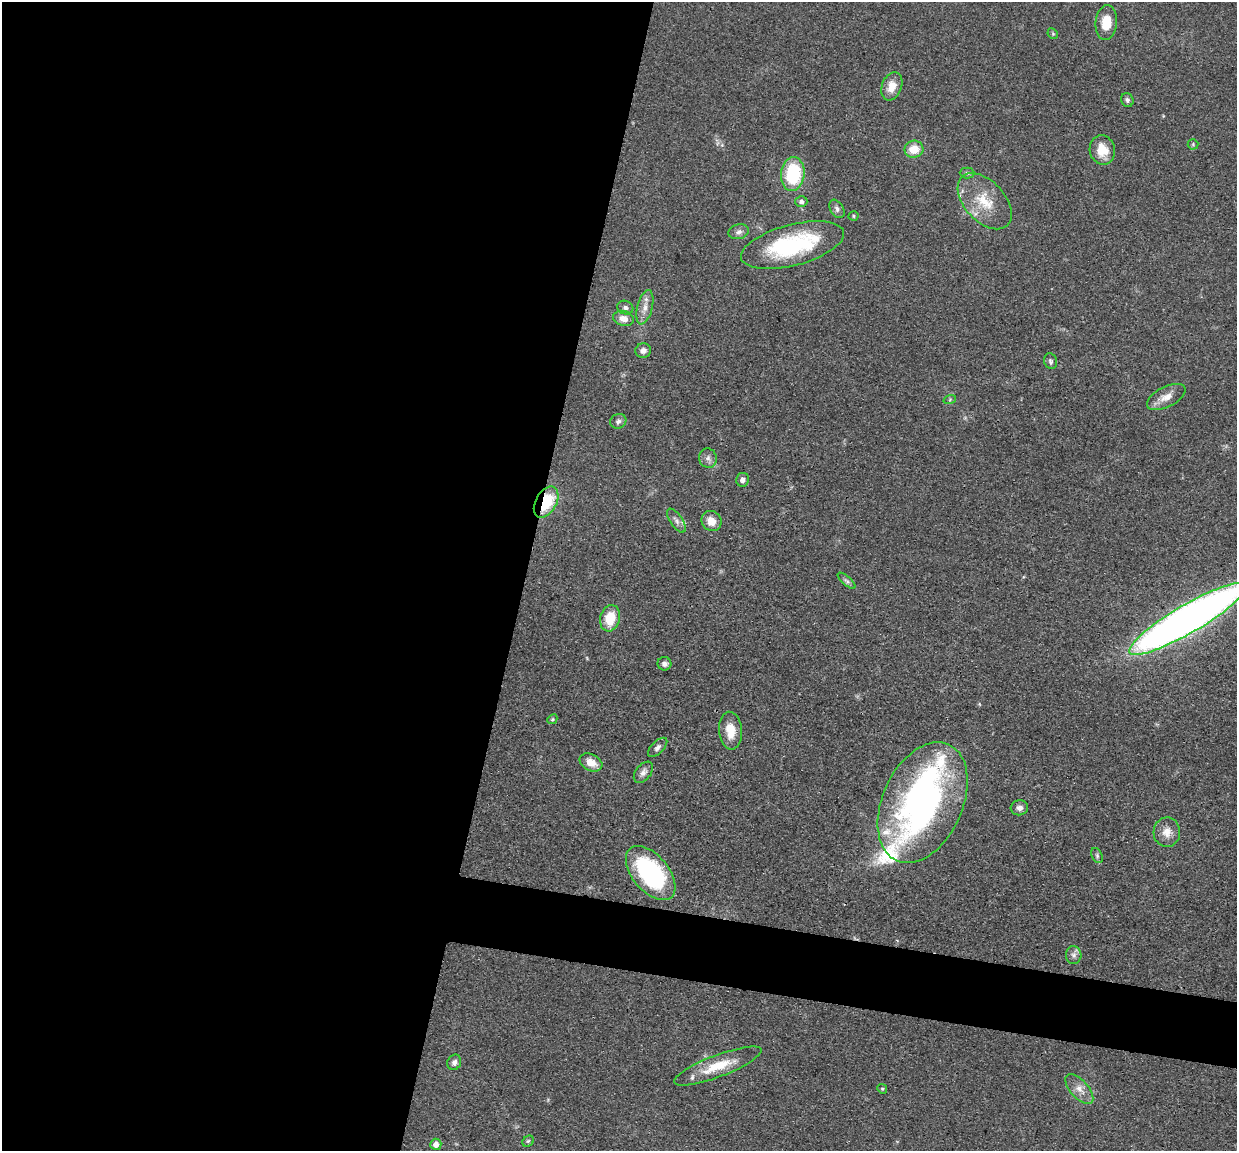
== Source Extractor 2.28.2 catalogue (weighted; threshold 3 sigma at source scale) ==
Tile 5 of 4 x 4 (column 1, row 2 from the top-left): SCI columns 5-1239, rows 2548-3696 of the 4950 x 4974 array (HDU 1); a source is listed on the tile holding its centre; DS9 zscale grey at full resolution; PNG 1239 x 1153 px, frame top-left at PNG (2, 2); each listed source drawn as its Kron ellipse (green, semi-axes under 4 px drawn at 4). Shown black and unused: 46% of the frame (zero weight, under 3 of 4 exposures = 1% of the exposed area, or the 3 px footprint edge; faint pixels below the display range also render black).
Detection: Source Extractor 2.28.2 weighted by HDU 2 'WHT'; one run over the whole footprint, this tile lists its part. Background 0.0475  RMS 0.005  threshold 0.0223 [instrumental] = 3 sigma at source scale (4.5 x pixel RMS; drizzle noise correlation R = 1.50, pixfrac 1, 0.05/0.05 arcsec/px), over >= 5 px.
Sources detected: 53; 1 inside a brighter object's white glare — neither listed nor drawn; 3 inside a brighter listed object's ellipse — not listed separately; the other 49 listed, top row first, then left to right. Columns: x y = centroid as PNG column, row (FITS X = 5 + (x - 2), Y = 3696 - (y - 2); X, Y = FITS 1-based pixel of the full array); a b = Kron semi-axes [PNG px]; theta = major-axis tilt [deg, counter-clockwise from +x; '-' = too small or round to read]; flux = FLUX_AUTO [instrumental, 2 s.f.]
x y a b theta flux
1106 22 17 11 84 9.8
1053 34 6 4 -45 0.7
892 86 15 10 69 6.4
1127 100 7 6 - 1.4
1193 144 5 5 - 0.68
914 149 9 8 - 8.7
1102 150 15 12 -77 8.8
967 173 7 5 -1 1.2
793 174 17 12 84 33
801 201 6 5 - 1.7
985 201 33 20 -47 17
837 209 10 6 -57 1.7
854 216 5 4 - 0.7
739 232 10 7 14 2
793 245 53 20 15 58
645 307 17 7 75 4.4
625 308 8 6 -20 1.5
623 318 10 7 -13 4.3
643 350 8 7 - 2.4
1051 361 8 6 -70 1.2
1166 397 21 10 27 5.5
950 399 6 4 20 0.75
618 421 8 7 - 1.7
708 458 10 8 -76 2.3
743 480 7 6 - 2.1
546 502 17 10 60 22
676 521 14 6 -56 2.3
711 521 10 9 - 5.3
847 581 11 4 -40 1.2
610 618 13 9 76 13
1188 619 67 14 30 490
664 664 7 6 - 1.7
552 719 5 4 - 0.69
730 731 19 11 -84 9.2
658 747 12 6 45 1.9
591 762 12 8 -27 5.9
643 772 12 7 52 2.4
923 803 64 40 66 180
1019 808 9 7 6 2.4
1167 832 15 13 87 5.6
1097 856 8 5 -65 1.1
651 873 32 18 -50 71
1074 955 9 7 -86 2
454 1062 8 6 65 1.9
718 1066 46 11 21 15
882 1089 5 4 - 0.66
1079 1089 18 9 -48 5
528 1141 6 5 - 0.88
436 1144 5 5 - 3.9
Overlapping masked pixels (flux is a lower limit): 1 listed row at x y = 546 502
Isophote crosses this tile's border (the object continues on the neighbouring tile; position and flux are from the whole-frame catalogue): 1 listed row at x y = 1188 619